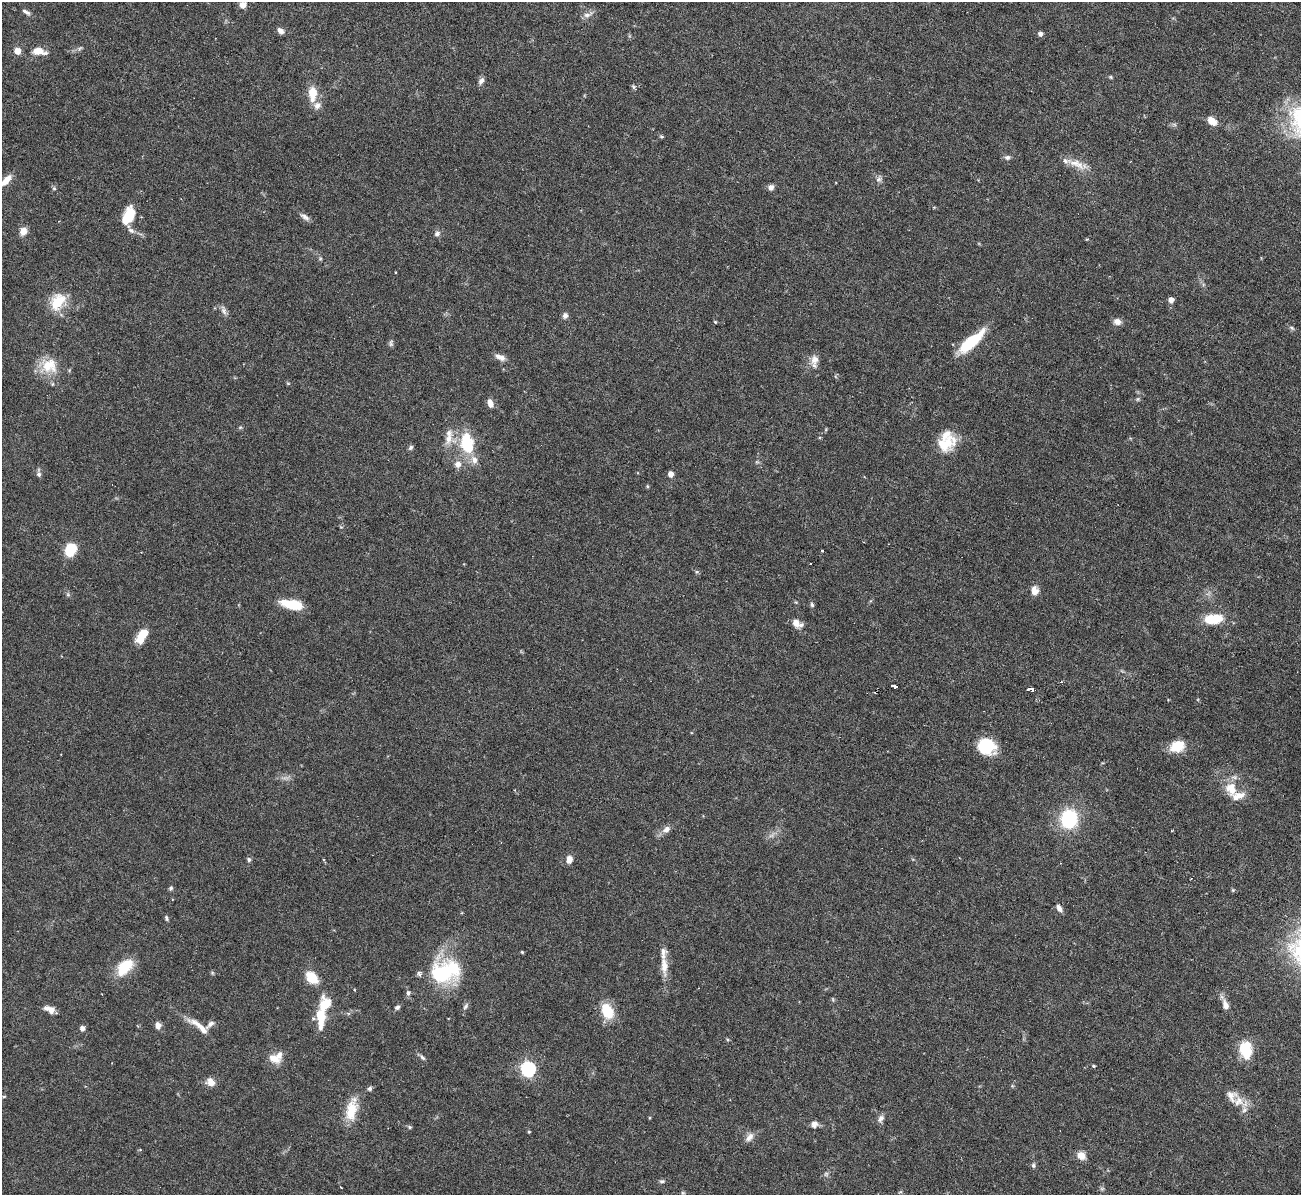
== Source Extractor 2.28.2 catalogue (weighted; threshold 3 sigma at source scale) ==
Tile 10 of 4 x 4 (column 2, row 3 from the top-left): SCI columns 1300-2598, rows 1338-2530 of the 5199 x 5182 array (HDU 1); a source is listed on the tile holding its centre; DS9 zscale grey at full resolution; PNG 1303 x 1197 px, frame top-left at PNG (2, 2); no overlay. Shown black and unused: <1% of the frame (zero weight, under 3 of 6 exposures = <1% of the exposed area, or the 3 px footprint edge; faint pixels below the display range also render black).
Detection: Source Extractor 2.28.2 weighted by HDU 2 'WHT'; one run over the whole footprint, this tile lists its part. Background 0.0842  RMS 0.0032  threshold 0.0132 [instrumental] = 3 sigma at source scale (4.09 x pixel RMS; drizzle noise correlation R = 1.36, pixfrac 0.8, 0.05/0.05 arcsec/px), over >= 5 px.
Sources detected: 127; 1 too faint to see at this stretch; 1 cosmic-ray / hot-pixel residue — not listed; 14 inside a brighter listed object's ellipse — not listed separately; the other 111 listed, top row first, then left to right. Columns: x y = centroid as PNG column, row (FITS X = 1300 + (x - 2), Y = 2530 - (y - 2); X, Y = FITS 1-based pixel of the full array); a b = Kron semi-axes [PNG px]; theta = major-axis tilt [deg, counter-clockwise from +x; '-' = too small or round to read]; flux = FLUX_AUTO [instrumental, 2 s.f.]
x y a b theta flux
243 5 7 6 - 2.2
26 12 12 5 -28 1
587 15 13 6 16 1.4
280 31 8 6 -46 1.3
1040 34 5 4 - 1
17 51 5 4 - 4.6
38 51 17 8 -8 3.7
1111 77 6 4 -89 0.33
481 81 9 6 55 1.1
633 87 7 4 -89 0.48
312 93 14 8 88 5.7
317 105 11 9 56 1.8
1212 121 10 6 -38 3.6
662 137 7 3 -1 0.37
1007 157 8 6 14 0.85
1077 164 26 10 -22 4.1
879 179 9 7 31 0.98
6 180 14 7 44 2.8
771 187 6 6 - 1.3
54 188 5 5 - 0.43
128 216 17 9 64 11
305 217 13 6 -32 1.3
131 230 10 6 -37 1.1
23 231 9 8 - 2.4
437 234 8 6 37 1
320 259 6 4 45 0.39
1171 300 6 5 - 1.5
58 302 23 15 56 7.8
224 311 12 6 -72 1.2
565 316 7 6 - 1.1
715 322 4 3 - 0.32
1117 322 9 7 -18 1.8
1292 328 7 4 -45 0.52
971 342 31 10 41 13
391 343 10 5 81 0.69
500 357 13 6 -23 1.9
814 360 13 11 70 2.3
49 366 21 19 4 7.6
288 383 5 4 - 0.31
1138 399 5 5 - 0.44
490 403 10 6 -72 2
240 427 6 4 -17 0.35
449 438 19 9 73 3.4
467 444 27 15 -78 14
945 444 25 20 14 7.6
411 447 7 5 46 0.67
458 464 9 8 - 2
39 474 7 6 - 0.83
670 474 5 5 - 2.2
647 486 4 4 - 0.36
70 549 14 11 60 7.7
822 550 2 2 - 0.26
1035 591 11 9 -84 2.2
292 604 19 8 -11 10
812 605 6 5 - 0.61
1214 619 24 11 7 7.5
796 623 11 8 -66 2.2
142 635 14 7 57 7.8
1061 682 4 3 - 0.3
893 686 6 3 -19 21
1031 689 6 4 -2 2.1
987 746 18 16 -27 11
1177 746 15 11 28 6.7
1231 789 24 14 -64 6.2
514 790 4 3 - 0.23
1069 819 12 10 -89 27
666 829 12 8 37 1.8
249 859 6 5 - 0.63
569 860 8 6 84 2.2
171 888 6 5 - 0.53
1233 890 5 4 - 0.35
1059 908 9 5 -56 1.3
166 918 6 4 -67 0.55
522 952 4 4 - 0.32
664 966 24 9 -87 3.9
125 967 24 14 46 7.7
445 971 38 26 15 23
312 978 15 10 -46 6.1
408 993 7 6 - 0.79
1225 1005 15 8 -72 2.1
465 1006 10 5 54 0.76
397 1007 6 5 - 0.76
49 1009 13 7 -22 2.1
607 1011 16 11 -62 8.8
320 1017 23 9 -88 8.8
210 1024 15 5 40 1.2
158 1025 8 6 -85 1.4
200 1027 34 7 -38 3.8
82 1028 6 6 - 1
1246 1050 18 12 -85 8.7
422 1057 10 4 -48 0.71
273 1058 19 10 -26 3.2
1093 1066 4 3 - 0.4
528 1069 6 6 - 65
210 1082 11 8 -41 2.4
370 1089 6 5 - 0.67
4 1096 6 3 1 0.33
1239 1101 14 12 51 3.6
351 1110 31 13 79 7
649 1118 5 3 - 0.27
881 1118 10 7 58 1.2
814 1124 8 8 - 1.5
410 1127 5 4 - 0.45
529 1132 4 3 - 0.34
749 1137 14 7 47 1.8
1081 1156 10 8 -37 2.5
1033 1165 7 5 88 0.59
826 1174 7 5 45 0.64
662 1181 7 5 12 0.57
340 1187 4 2 - 0.21
683 1193 6 4 -18 0.35